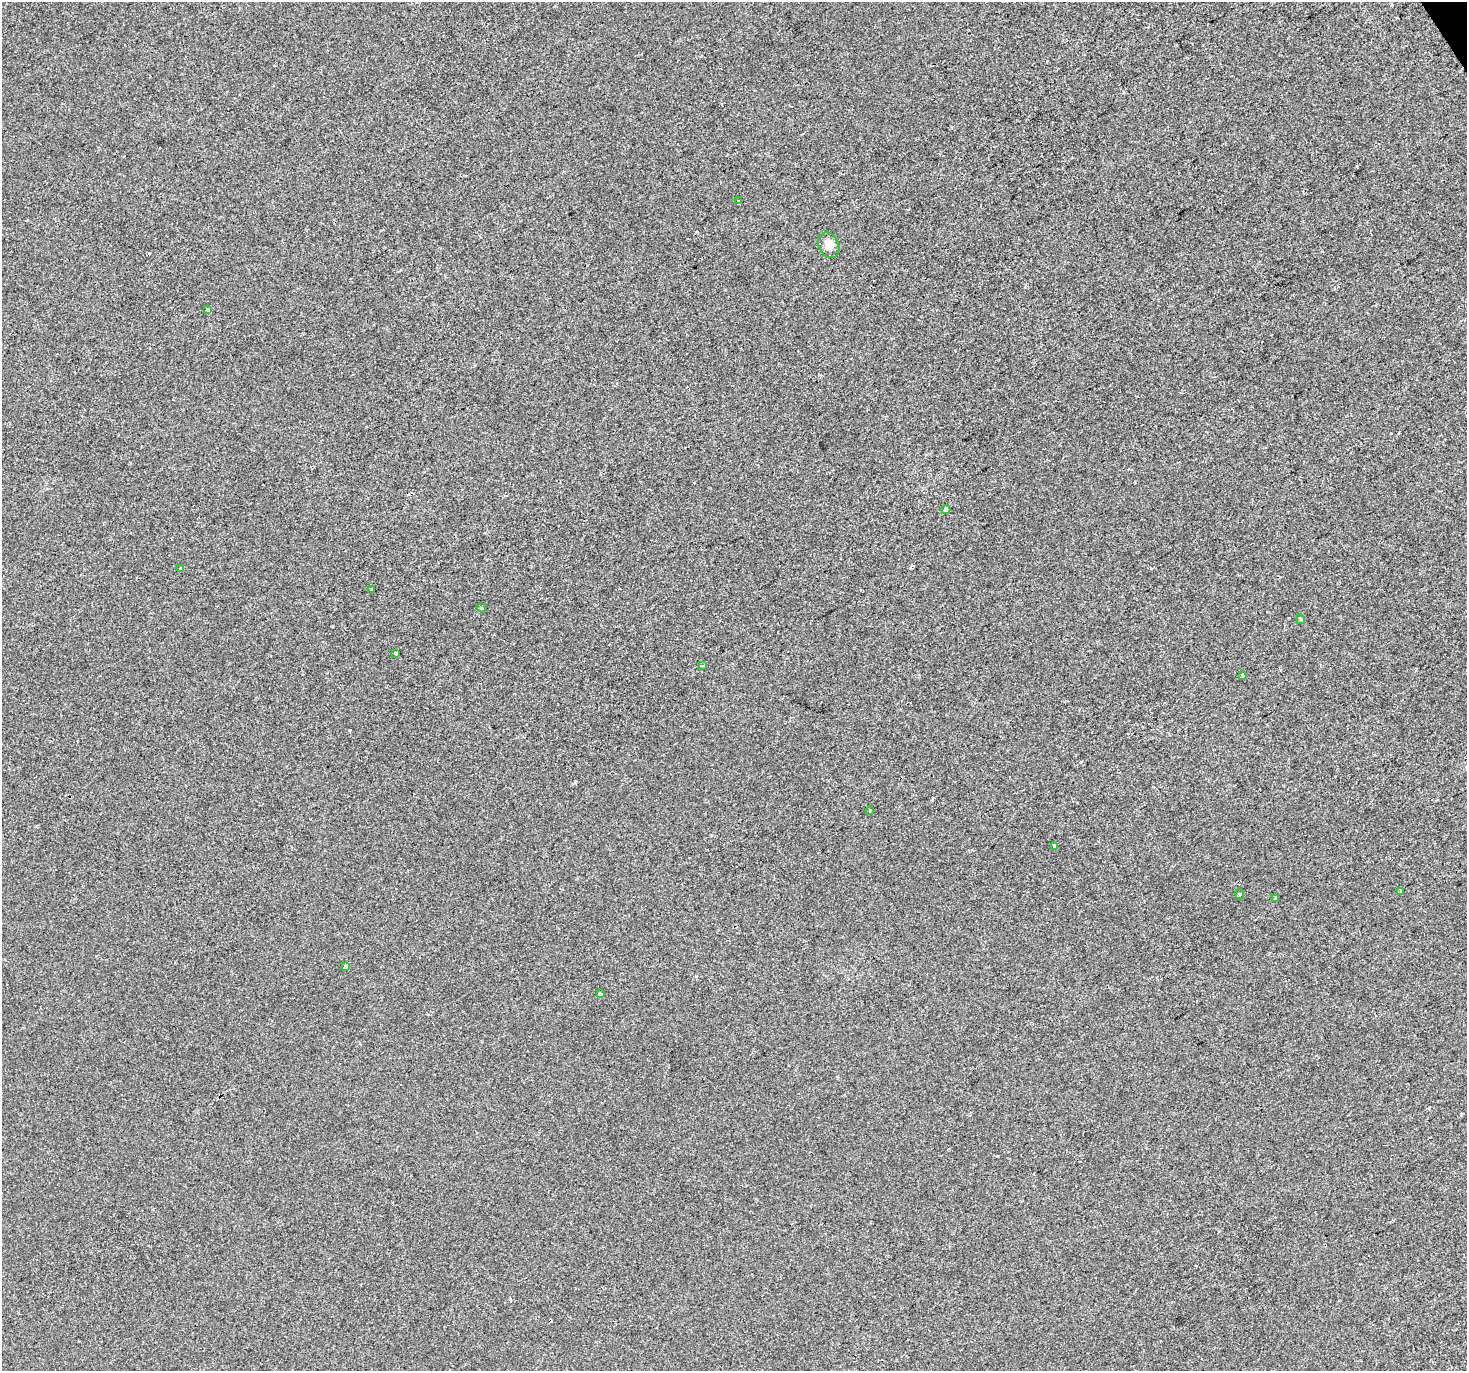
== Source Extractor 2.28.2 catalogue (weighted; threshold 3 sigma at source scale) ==
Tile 10 of 4 x 4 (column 2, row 3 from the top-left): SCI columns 1468-2932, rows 1544-2912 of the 5861 x 5764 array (HDU 1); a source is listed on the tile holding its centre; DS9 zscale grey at full resolution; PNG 1469 x 1373 px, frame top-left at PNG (2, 2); each listed source drawn as its Kron ellipse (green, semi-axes under 4 px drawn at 4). Shown black and unused: <1% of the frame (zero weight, under 2 of 3 exposures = <1% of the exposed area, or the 3 px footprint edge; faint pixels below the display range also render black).
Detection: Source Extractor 2.28.2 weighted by HDU 2 'WHT'; one run over the whole footprint, this tile lists its part. Background -5.51e-04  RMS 0.0041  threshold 0.0185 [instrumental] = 3 sigma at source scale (4.5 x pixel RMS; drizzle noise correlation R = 1.50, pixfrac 1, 0.0396/0.0396 arcsec/px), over >= 5 px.
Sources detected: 19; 1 cosmic-ray / hot-pixel residue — neither listed nor drawn; the other 18 listed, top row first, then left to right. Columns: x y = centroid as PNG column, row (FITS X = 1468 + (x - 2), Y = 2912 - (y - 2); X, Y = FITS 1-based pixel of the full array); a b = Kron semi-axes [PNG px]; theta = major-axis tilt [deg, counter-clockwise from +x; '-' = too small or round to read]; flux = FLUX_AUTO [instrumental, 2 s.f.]
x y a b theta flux
739 201 3 2 - 0.44
829 245 13 9 -66 3.7
207 310 4 3 - 1.8
946 510 4 4 - 2.5
180 569 3 2 - 0.59
371 589 4 3 - 1.4
482 608 4 3 - 0.59
1301 619 5 4 - 0.57
396 653 3 3 - 1.7
702 666 3 3 - 1.3
1243 675 4 3 - 0.81
870 811 4 3 - 0.52
1055 846 3 3 - 9.3
1401 891 4 3 - 0.46
1239 894 5 3 - 0.48
1275 898 3 2 - 0.43
345 966 4 3 - 2.4
600 993 4 3 - 0.57
Unlisted compact peaks at least as high as the median listed source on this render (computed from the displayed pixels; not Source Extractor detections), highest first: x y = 997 1156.